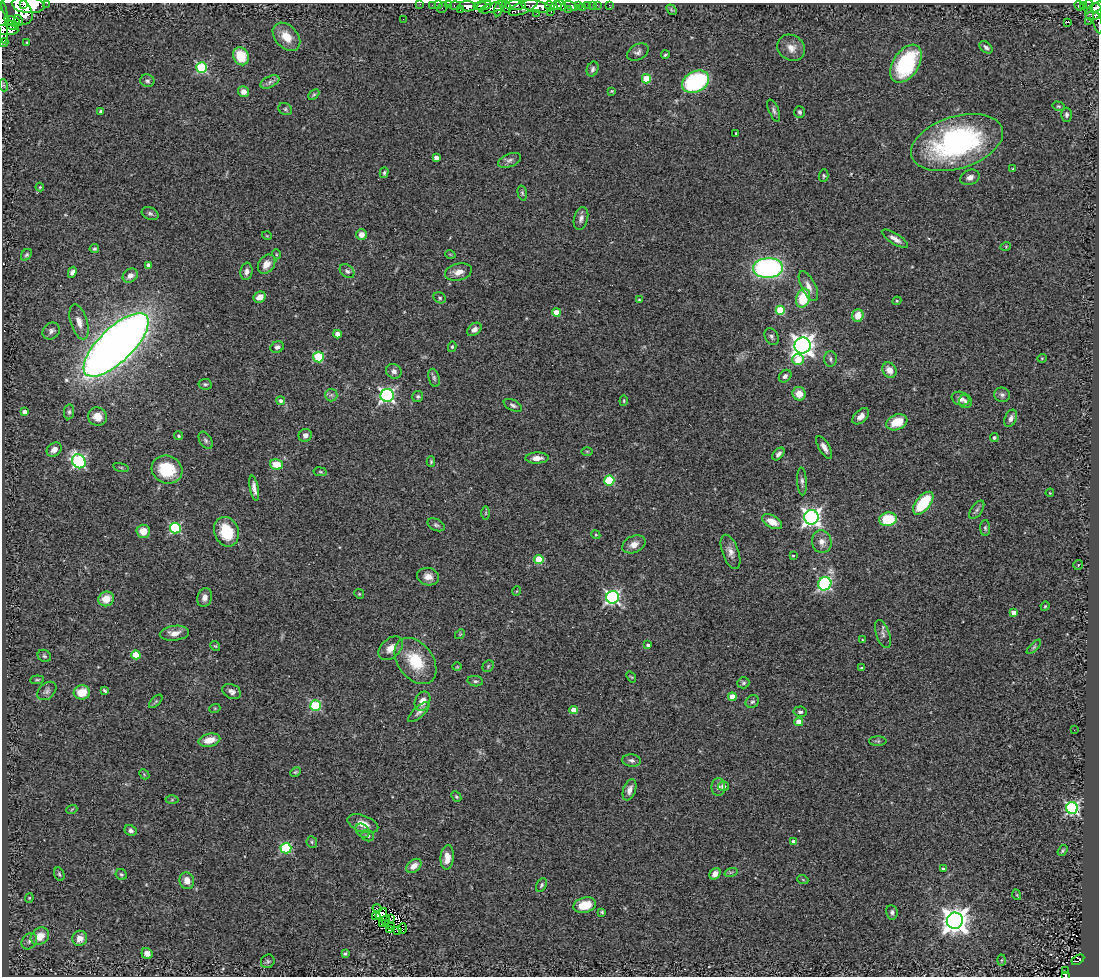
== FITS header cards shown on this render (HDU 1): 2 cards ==
NAXIS1  =                 1097
NAXIS2  =                  974

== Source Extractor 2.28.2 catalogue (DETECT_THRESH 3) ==
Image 1097 x 974 px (HDU 1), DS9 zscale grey, 1 PNG px = 1 image px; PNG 1101 x 978 px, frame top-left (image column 1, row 974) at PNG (2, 3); each listed source drawn as its Kron ellipse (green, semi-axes under 4 px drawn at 4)
Background 0.741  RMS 0.097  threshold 0.291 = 3 sigma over >= 5 px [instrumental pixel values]
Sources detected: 281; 2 with non-positive FLUX_AUTO (blend fragments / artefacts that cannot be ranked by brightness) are neither listed nor drawn; the other 279 listed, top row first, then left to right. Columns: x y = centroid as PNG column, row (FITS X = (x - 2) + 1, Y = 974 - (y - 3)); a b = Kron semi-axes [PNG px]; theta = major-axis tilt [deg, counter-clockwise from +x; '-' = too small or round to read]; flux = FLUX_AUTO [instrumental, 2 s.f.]
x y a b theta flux
47 3 2 2 - 26
420 4 2 2 - 15
23 5 3 3 - 970
28 5 16 8 -6 4400
432 5 2 2 - 10
438 5 3 2 - 13
449 5 2 2 - 3
455 5 6 3 2 57
515 5 10 5 1 430
561 5 6 3 -54 320
588 5 3 2 - 27
592 5 3 2 - 7.4
597 5 3 2 - 9.4
609 5 4 2 - 11
468 6 8 5 -3 1100
480 6 6 3 10 1200
484 6 7 4 20 770
505 6 8 5 -57 700
537 6 15 5 -10 3000
550 6 5 4 - 580
556 6 5 4 - 690
571 6 8 4 -21 260
578 6 3 3 - 130
1079 6 5 4 - 47
1084 6 4 3 - 150
1088 6 7 4 81 140
442 7 6 3 50 84
493 7 14 4 16 390
523 7 15 6 23 980
1097 7 7 3 37 270
583 8 3 2 - 50
499 9 8 4 75 390
569 9 3 2 - 72
17 10 17 12 -41 5800
460 10 3 3 - 53
671 10 6 4 -53 8.3
551 12 2 2 - 9.9
1094 12 9 7 53 570
537 13 2 2 - 6.1
403 19 2 2 - 3.4
12 21 8 3 -15 420
18 21 5 2 - 430
1089 21 3 2 - 12
1067 22 4 2 - 11
3 23 21 5 -88 1600
1098 23 11 3 -78 39
12 25 7 4 -12 590
5 30 13 5 -2 1500
286 37 16 11 -46 110
27 42 4 4 - 5.3
4 43 4 2 - 26
986 47 7 5 -40 19
791 48 14 12 -35 64
638 52 11 7 29 26
665 55 4 2 - 8.5
241 56 9 7 -66 170
906 64 21 13 57 540
202 67 5 5 - 600
593 69 8 5 68 19
646 79 5 4 - 230
147 81 7 6 - 16
270 82 10 5 26 25
696 82 14 10 26 710
3 85 6 4 -71 7.8
243 91 5 5 - 45
612 91 3 2 - 6.2
314 95 6 4 44 9.7
1058 106 6 4 -14 8.1
285 109 7 5 -28 14
774 110 12 5 -67 19
101 111 3 3 - 17
800 112 6 5 - 14
1066 115 7 5 90 18
736 133 3 2 - 5.9
957 142 47 26 17 1300
436 158 4 4 - 40
509 160 12 6 21 27
1013 169 3 3 - 6.1
384 173 5 4 - 9.5
824 176 6 4 87 9.2
970 177 10 7 23 31
40 187 4 4 - 6.8
522 193 7 4 -76 11
150 214 9 6 -23 17
581 218 12 7 75 29
361 235 5 5 - 46
267 236 5 3 - 5.3
895 239 15 5 -32 38
1006 246 5 3 - 6.1
94 249 5 4 - 11
276 254 5 3 - 6.5
450 254 5 3 - 5
26 255 6 5 - 12
266 264 10 7 53 59
149 265 4 4 - 41
768 268 15 10 3 1500
247 271 9 6 81 27
347 271 8 6 -42 20
72 272 6 4 63 27
458 272 14 8 14 56
130 276 8 6 33 44
808 286 16 7 -63 52
260 297 6 5 - 51
440 298 6 5 - 12
803 298 9 6 73 240
639 300 3 3 - 6.4
897 301 4 4 - 7.5
780 310 4 4 - 260
556 312 4 4 - 120
858 315 6 5 - 94
79 322 18 8 -72 62
474 329 8 5 39 31
51 331 9 8 - 25
337 334 4 4 - 54
772 337 9 6 -63 18
116 345 42 17 44 9000
803 345 8 8 - 4500
277 347 7 5 26 21
452 347 5 4 - 10
318 357 5 5 - 310
1042 358 5 3 - 5.4
830 359 8 6 -88 18
798 360 6 5 - 200
889 370 8 6 -56 66
394 371 8 7 - 27
785 376 7 5 46 18
434 378 9 5 -75 17
205 384 7 5 -10 13
799 394 7 6 - 82
331 395 6 6 - 15
387 395 7 6 - 1500
1002 395 8 7 - 21
418 396 6 5 - 11
960 399 9 6 -20 37
281 401 4 4 - 21
624 401 5 3 - 7.7
965 401 7 6 - 20
513 405 10 5 -25 17
24 412 4 4 - 54
69 412 7 5 81 14
97 416 9 9 - 75
861 416 10 6 43 37
1011 418 9 6 67 28
897 422 11 7 22 130
305 435 7 6 - 34
179 436 5 4 - 11
994 438 4 4 - 12
206 440 9 6 -59 18
824 447 13 5 -59 39
54 450 8 6 38 40
587 451 5 3 - 6.7
778 454 7 4 47 22
537 458 11 5 2 44
79 461 7 6 - 1000
431 462 5 4 - 8.2
277 464 6 5 - 120
121 467 8 3 -13 8.3
167 470 16 14 -25 270
320 472 7 3 -9 8.1
609 480 5 5 - 420
802 481 14 5 -87 22
254 488 13 4 -79 34
1050 493 4 3 - 4.3
923 503 13 7 51 280
977 510 11 5 56 19
486 513 7 4 90 10
811 517 7 7 - 2900
888 519 9 7 10 230
772 522 11 6 -28 80
436 525 9 5 -24 16
175 528 5 5 - 610
985 528 8 5 -88 13
143 531 6 6 - 88
226 532 15 12 -69 210
596 535 5 3 - 6.1
822 542 11 9 -75 51
634 544 12 8 24 54
730 552 18 8 -70 48
793 556 3 3 - 6.1
539 559 5 4 - 190
1078 565 5 5 - 9.6
428 577 11 8 -13 47
825 584 7 6 - 800
517 591 5 3 - 5
359 594 5 4 - 7.6
612 597 6 6 - 1400
204 598 9 7 78 36
106 599 8 7 - 95
1045 606 4 4 - 7.2
1013 613 4 4 - 48
174 633 15 7 5 54
460 634 5 4 - 7.8
883 634 15 6 -71 29
862 640 4 2 - 5
648 645 4 3 - 16
215 646 5 4 - 7.6
1034 647 9 4 45 12
391 648 14 9 42 73
136 655 4 4 - 220
44 656 7 6 - 13
415 661 26 17 -53 260
488 666 6 5 - 11
457 667 5 3 - 5.2
861 668 3 3 - 7.4
631 677 6 3 -51 6.2
37 680 7 3 6 9
475 681 8 5 -9 15
743 683 6 5 - 12
47 691 11 7 43 25
105 691 4 3 - 10
232 691 10 7 -25 27
82 692 8 7 - 120
732 697 4 4 - 71
156 701 8 4 44 11
423 701 10 7 66 54
752 702 7 6 - 16
316 706 5 5 - 490
215 708 5 3 - 6.9
574 710 4 4 - 92
419 712 13 5 42 24
800 712 6 5 - 17
799 722 4 4 - 140
1074 730 3 2 - 9.5
209 740 11 6 11 99
878 741 9 4 -1 12
632 760 9 6 -7 20
295 772 6 4 26 9
144 774 6 4 -47 7.6
723 786 5 5 - 32
718 787 9 6 -90 25
630 790 11 6 72 40
456 797 6 4 -48 9.9
172 800 6 4 1 10
1072 808 6 6 - 1000
72 809 5 3 - 6.1
363 824 16 8 -19 73
131 830 6 5 - 20
363 831 8 6 -45 18
368 836 6 5 - 15
312 842 6 5 - 11
793 842 4 4 - 57
286 848 5 5 - 540
1063 851 6 3 55 10
447 857 12 6 85 84
414 866 8 6 39 55
943 869 4 3 - 18
731 872 7 4 18 11
59 874 7 5 -69 11
121 874 6 5 - 12
715 874 6 5 - 49
803 880 5 3 - 5.7
187 881 8 7 - 58
541 885 7 4 61 13
1017 895 5 3 - 5.7
29 898 4 4 - 6.5
585 905 11 7 13 140
377 908 4 2 - 3.1
602 912 4 3 - 9.5
892 912 7 5 -82 18
381 914 7 3 37 2.5
376 916 4 2 - 8.9
390 919 3 2 - 2.4
386 920 4 2 - 10
955 921 8 8 - 7200
383 923 3 3 - 8.9
392 927 2 2 - 4.5
403 928 5 3 - 12
389 930 3 2 - 5.4
398 931 2 2 - 5.4
40 936 10 8 36 90
80 938 8 7 - 54
29 941 9 7 51 22
147 954 6 5 - 29
345 954 4 3 - 14
1001 960 5 3 - 7.2
1078 960 7 4 30 48
268 961 7 6 - 13
1065 971 3 2 - 10
1065 975 3 3 - 26
At the frame edge (FLAGS 8, measured only in part): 10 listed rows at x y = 47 3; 420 4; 28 5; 1097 7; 17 10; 3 23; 1098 23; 5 30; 4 43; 1065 975
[2 non-positive-flux detections neither listed nor drawn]